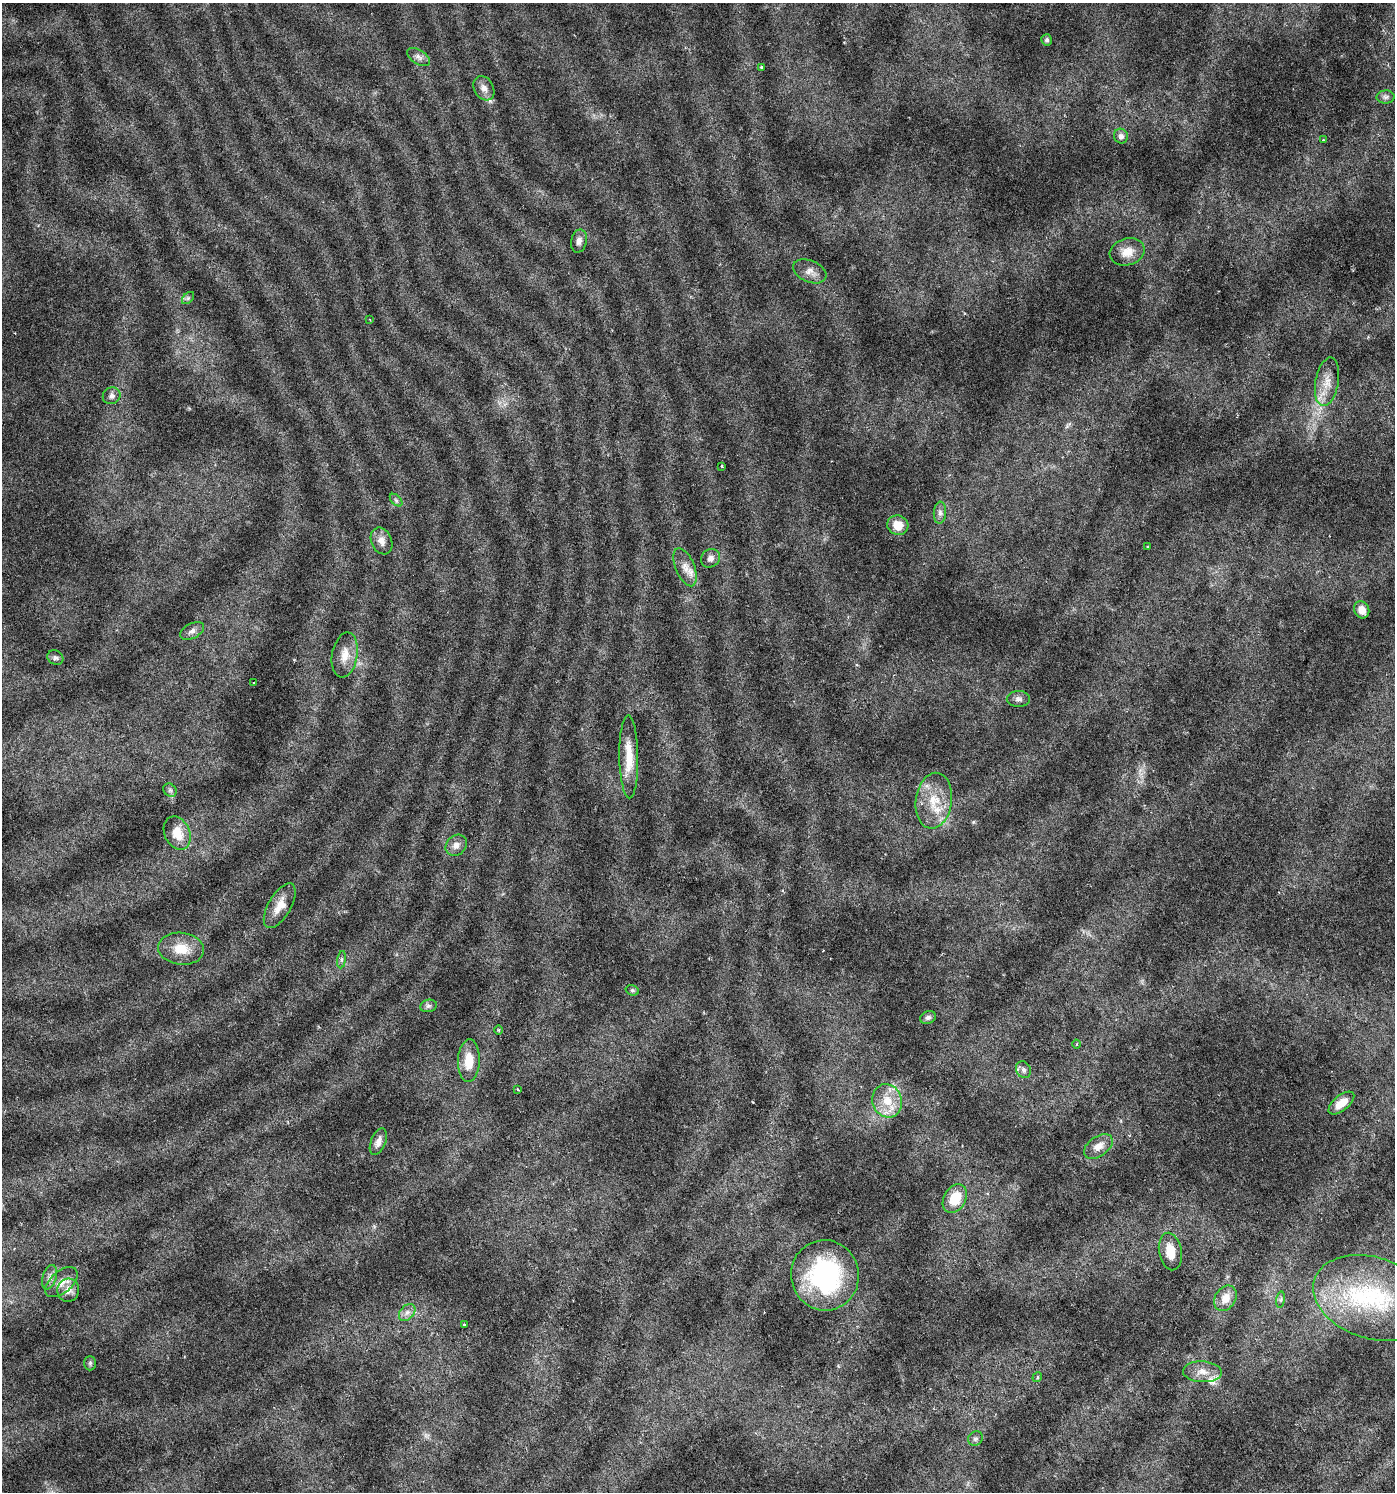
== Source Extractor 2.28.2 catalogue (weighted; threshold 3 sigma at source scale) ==
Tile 6 of 4 x 4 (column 2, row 2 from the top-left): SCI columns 1524-2916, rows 2982-4471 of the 5896 x 5961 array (HDU 1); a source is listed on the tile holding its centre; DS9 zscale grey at full resolution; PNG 1397 x 1494 px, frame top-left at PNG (2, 3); each listed source drawn as its Kron ellipse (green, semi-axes under 4 px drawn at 4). Nothing masked; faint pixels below the display range render black.
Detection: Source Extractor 2.28.2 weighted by HDU 2 'WHT'; one run over the whole footprint, this tile lists its part. Background 0.0224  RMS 0.0023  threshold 0.00929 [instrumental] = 3 sigma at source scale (4.09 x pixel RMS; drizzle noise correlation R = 1.36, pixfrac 0.8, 0.0396/0.0396 arcsec/px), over >= 5 px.
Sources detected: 66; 3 inside a brighter listed object's ellipse — not listed separately; the other 63 listed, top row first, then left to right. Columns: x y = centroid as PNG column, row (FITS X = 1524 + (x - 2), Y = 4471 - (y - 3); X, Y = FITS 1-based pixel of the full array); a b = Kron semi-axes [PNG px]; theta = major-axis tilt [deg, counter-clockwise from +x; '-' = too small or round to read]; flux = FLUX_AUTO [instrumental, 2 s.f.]
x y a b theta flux
1047 40 6 5 - 0.46
418 57 13 7 -32 0.98
761 67 3 3 - 0.21
484 88 13 9 -60 1.4
1386 97 9 6 1 0.59
1121 136 7 6 - 0.82
1323 140 3 2 - 0.17
579 241 11 8 76 1
1127 252 18 13 15 3
810 271 17 11 -22 1.7
188 298 7 4 45 0.41
370 320 3 2 - 0.14
1327 382 24 11 80 3.3
112 396 9 8 - 0.85
722 466 3 2 - 0.21
396 500 7 4 -45 0.41
940 513 11 6 85 0.85
898 525 10 9 - 2.8
382 541 14 10 -67 1.6
1147 547 3 2 - 0.18
710 558 10 8 41 1.1
685 567 20 9 -68 2.3
1362 610 9 7 -68 1.7
192 631 13 7 28 0.95
345 655 23 12 80 3
55 658 8 7 - 0.62
254 683 3 2 - 0.16
1018 699 11 8 1 0.93
629 757 41 9 -89 4.9
170 790 7 6 - 0.49
934 801 28 18 82 6.3
177 833 17 12 -66 3.9
456 845 11 9 44 1.4
280 906 25 11 60 2.9
181 949 23 16 -6 4.6
342 960 9 4 82 0.48
632 990 7 5 -18 0.34
428 1006 8 6 14 0.57
928 1017 8 6 23 0.59
498 1030 5 3 - 0.21
1077 1044 4 3 - 0.22
469 1061 21 11 88 4
1023 1070 9 7 -61 0.78
518 1090 4 2 - 0.21
887 1101 17 14 -72 4.5
1341 1103 15 7 39 2.7
378 1142 14 7 68 1.5
1098 1147 16 9 36 1.9
955 1199 15 11 60 5
1170 1252 19 11 -80 3.4
825 1275 35 34 - 30
49 1277 12 7 72 1
61 1282 19 11 41 2.4
68 1290 11 11 - 1.8
1225 1298 13 10 57 2.5
1373 1298 61 40 -18 30
1281 1300 8 4 81 0.45
407 1312 10 7 47 0.95
464 1325 4 2 - 0.18
90 1363 7 6 - 0.38
1202 1372 19 10 -3 2.5
1037 1377 5 4 - 0.31
975 1439 8 7 - 0.56
Unlisted compact peaks at least as high as the median listed source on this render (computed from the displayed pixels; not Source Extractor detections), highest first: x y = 973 822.